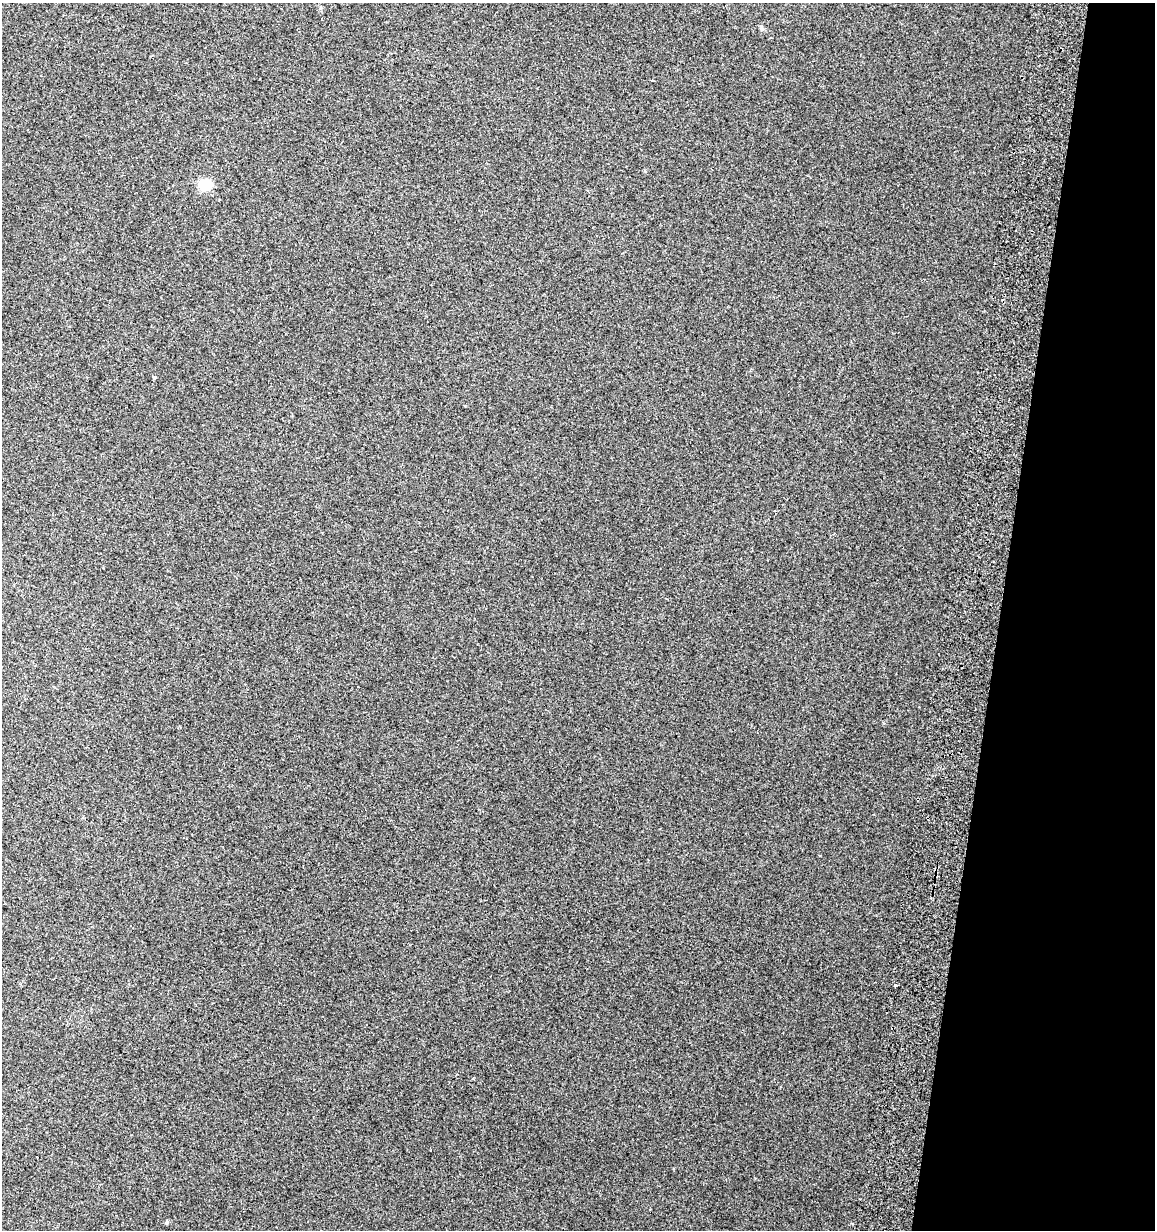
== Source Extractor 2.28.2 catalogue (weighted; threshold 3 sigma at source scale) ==
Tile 8 of 4 x 4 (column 4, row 2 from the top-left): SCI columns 3802-4954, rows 2485-3712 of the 5296 x 4961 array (HDU 1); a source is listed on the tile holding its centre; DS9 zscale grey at full resolution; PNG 1157 x 1232 px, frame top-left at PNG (2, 3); no overlay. Shown black and unused: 13% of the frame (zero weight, under 2 of 3 exposures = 3% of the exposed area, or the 3 px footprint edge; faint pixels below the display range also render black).
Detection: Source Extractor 2.28.2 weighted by HDU 2 'WHT'; one run over the whole footprint, this tile lists its part. Background 0.0201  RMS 0.0076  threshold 0.0343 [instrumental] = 3 sigma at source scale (4.5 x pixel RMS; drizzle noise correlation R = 1.50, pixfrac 1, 0.0396/0.0396 arcsec/px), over >= 5 px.
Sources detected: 5; all 5 listed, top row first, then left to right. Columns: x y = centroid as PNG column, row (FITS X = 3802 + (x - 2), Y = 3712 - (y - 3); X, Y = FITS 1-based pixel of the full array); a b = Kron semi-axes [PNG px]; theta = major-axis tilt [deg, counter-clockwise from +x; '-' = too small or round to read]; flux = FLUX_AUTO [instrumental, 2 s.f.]
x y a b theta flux
652 80 3 2 - 0.53
205 185 8 7 - 23
154 377 4 3 - 4.2
895 985 4 3 - 4.4
167 1222 5 4 - 1